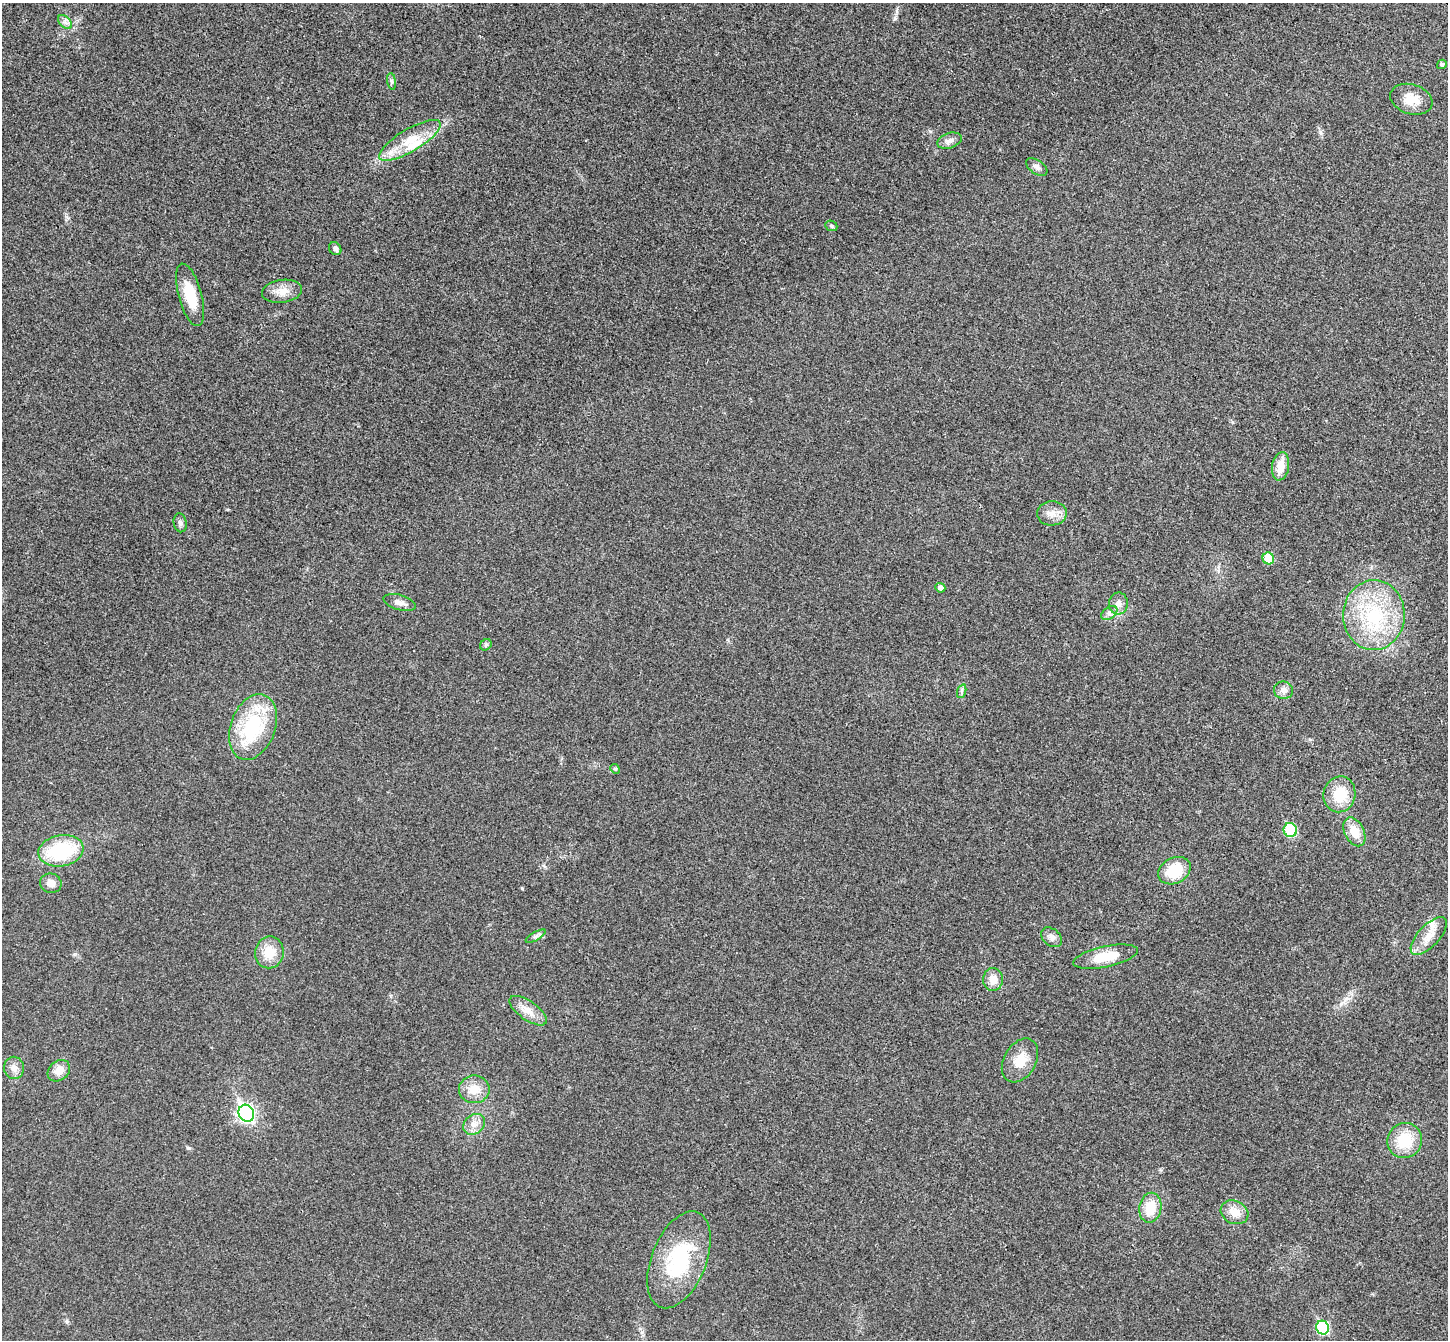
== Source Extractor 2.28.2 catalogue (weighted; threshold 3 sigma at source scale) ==
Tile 10 of 4 x 4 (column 2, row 3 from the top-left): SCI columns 1498-2943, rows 1529-2866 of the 5890 x 5866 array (HDU 1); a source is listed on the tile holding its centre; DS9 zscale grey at full resolution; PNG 1450 x 1342 px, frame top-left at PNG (2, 3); each listed source drawn as its Kron ellipse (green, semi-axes under 4 px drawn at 4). Shown black and unused: <1% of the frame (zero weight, under 3 of 4 exposures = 6% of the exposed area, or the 3 px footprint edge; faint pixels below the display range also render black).
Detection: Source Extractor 2.28.2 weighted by HDU 2 'WHT'; one run over the whole footprint, this tile lists its part. Background 0.0247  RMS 0.0058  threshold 0.0263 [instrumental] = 3 sigma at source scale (4.5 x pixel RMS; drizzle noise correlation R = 1.50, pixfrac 1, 0.05/0.05 arcsec/px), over >= 5 px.
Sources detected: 51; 2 inside a brighter listed object's ellipse — not listed separately; the other 49 listed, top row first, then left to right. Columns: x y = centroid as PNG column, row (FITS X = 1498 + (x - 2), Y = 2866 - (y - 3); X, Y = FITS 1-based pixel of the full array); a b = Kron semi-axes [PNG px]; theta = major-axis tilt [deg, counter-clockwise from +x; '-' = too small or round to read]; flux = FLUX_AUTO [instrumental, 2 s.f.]
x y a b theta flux
65 22 8 5 -45 2
1442 64 5 4 - 1.3
392 81 8 4 -81 1.2
1411 99 21 14 -17 10
410 140 35 11 31 15
949 141 13 7 19 3.5
1037 167 12 6 -35 2.4
831 226 6 5 - 1
335 249 7 5 -52 2
282 291 20 11 8 6.9
190 295 32 11 -75 17
1280 466 14 8 80 7.8
1052 513 15 12 4 5.6
180 523 9 6 -79 1.9
1268 558 6 5 - 18
940 588 5 4 - 2.5
399 602 16 7 -17 3.5
1118 604 11 9 88 3.6
1109 613 9 6 36 2.2
1374 615 35 31 88 48
486 645 6 5 - 1
1283 690 9 8 - 3.2
962 691 7 4 71 1.2
253 727 34 22 70 44
615 769 5 4 - 0.77
1339 794 18 16 78 15
1290 830 7 6 - 30
1354 832 15 9 -63 9.8
61 851 23 15 10 41
1174 871 17 12 27 20
51 883 11 9 -18 4.6
536 936 11 3 29 1.5
1429 936 24 10 47 8.4
1051 937 11 8 -39 2.9
269 952 16 14 80 12
1106 957 33 10 12 15
993 979 11 10 - 6
528 1011 22 9 -35 6.8
1020 1060 23 16 60 11
14 1068 11 10 - 4.1
59 1071 12 9 40 6.1
474 1089 15 14 - 8.7
246 1113 9 7 -62 160
474 1124 12 9 41 4.6
1405 1140 18 17 - 19
1150 1208 15 11 80 13
1235 1212 14 11 -25 7.5
679 1260 51 27 68 49
1322 1328 7 6 - 48
Unlisted compact peaks at least as high as the median listed source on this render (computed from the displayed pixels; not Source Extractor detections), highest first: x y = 189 1148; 895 19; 642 1332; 522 888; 1320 132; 67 1321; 67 217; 1346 999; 74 954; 227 509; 544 866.